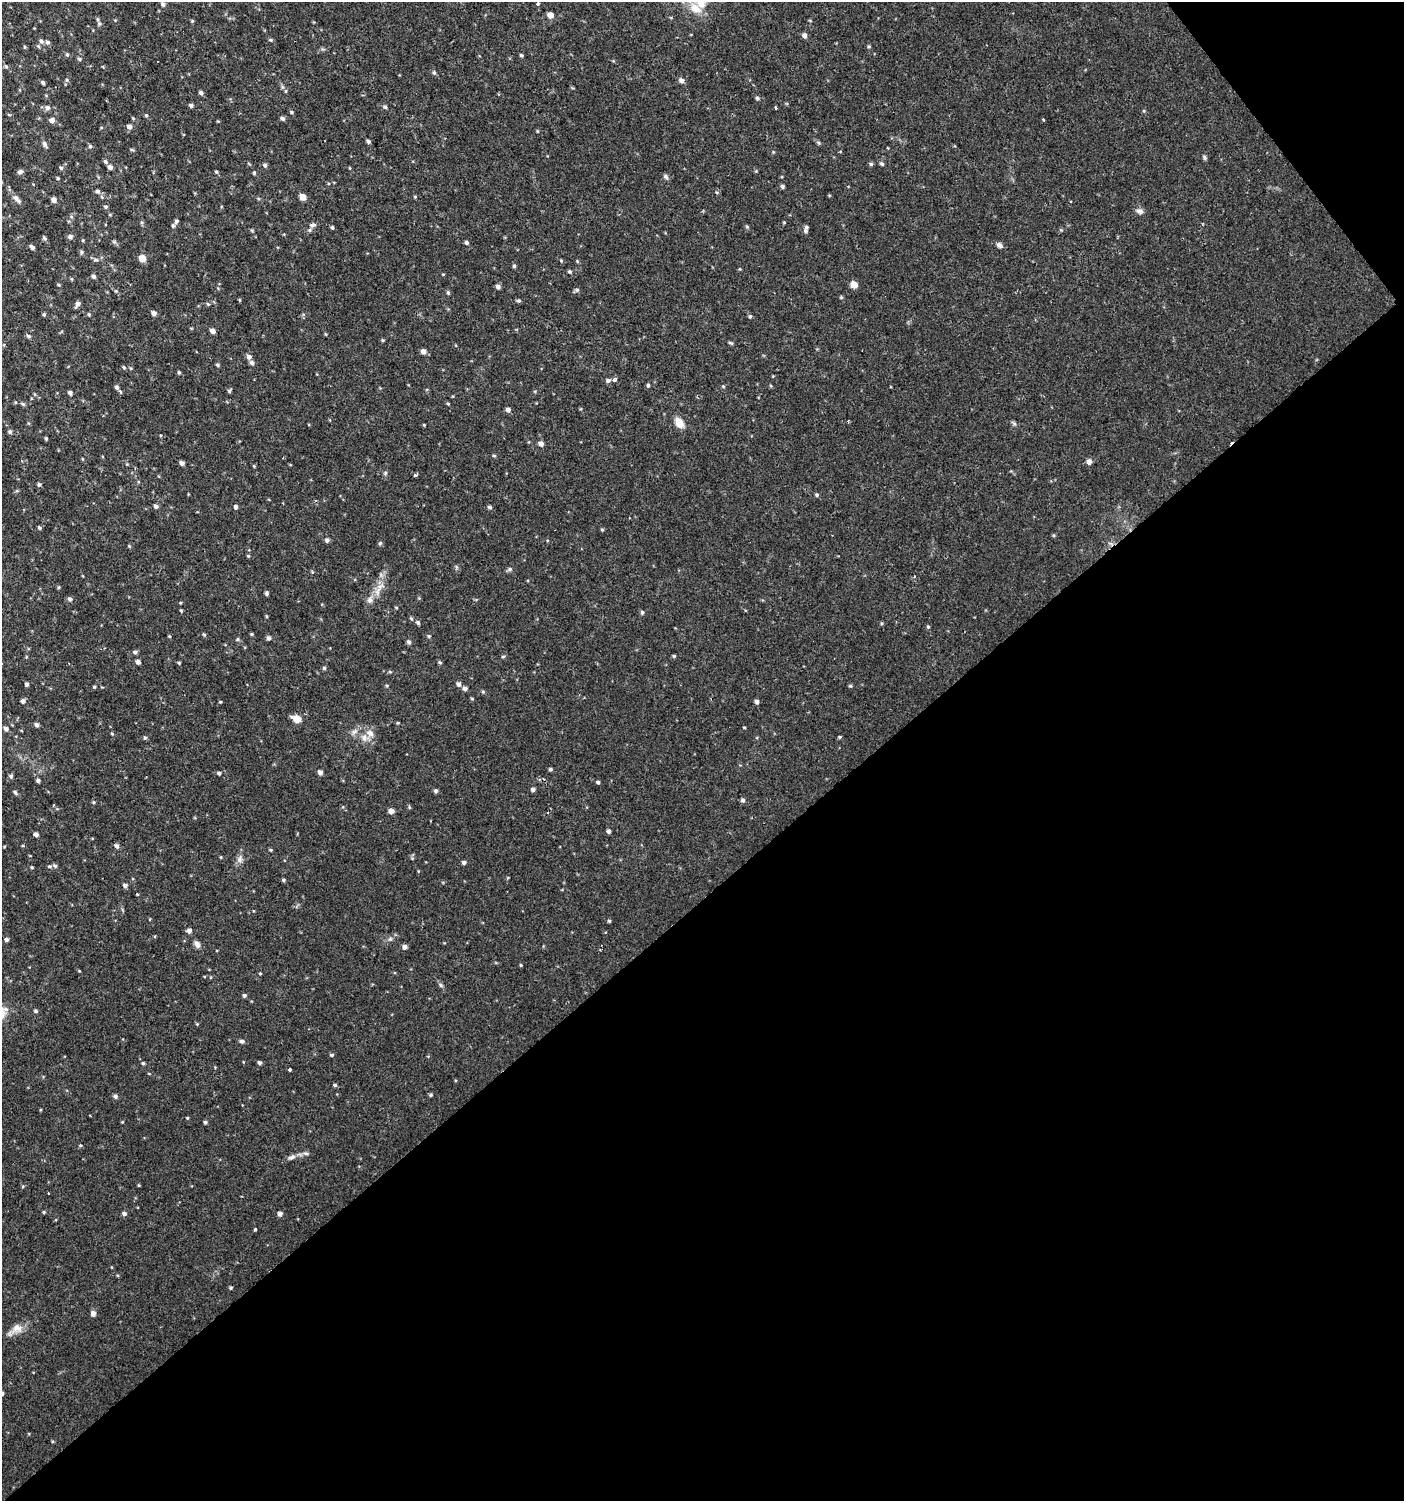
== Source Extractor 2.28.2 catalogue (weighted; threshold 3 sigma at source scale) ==
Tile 12 of 4 x 4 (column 4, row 3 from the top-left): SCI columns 4409-5810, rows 1500-2998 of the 5950 x 5999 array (HDU 1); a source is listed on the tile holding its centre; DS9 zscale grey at full resolution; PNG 1406 x 1503 px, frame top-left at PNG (2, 2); no overlay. Shown black and unused: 42% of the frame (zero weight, under 2 of 3 exposures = <1% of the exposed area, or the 3 px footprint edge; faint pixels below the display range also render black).
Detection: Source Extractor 2.28.2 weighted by HDU 2 'WHT'; one run over the whole footprint, this tile lists its part. Background 0.0134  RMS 0.0026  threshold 0.0116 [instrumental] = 3 sigma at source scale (4.5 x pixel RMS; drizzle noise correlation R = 1.50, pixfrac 1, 0.0396/0.0396 arcsec/px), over >= 5 px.
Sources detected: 255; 2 cosmic-ray / hot-pixel residue — not listed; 4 inside a brighter listed object's ellipse — not listed separately; the other 249 listed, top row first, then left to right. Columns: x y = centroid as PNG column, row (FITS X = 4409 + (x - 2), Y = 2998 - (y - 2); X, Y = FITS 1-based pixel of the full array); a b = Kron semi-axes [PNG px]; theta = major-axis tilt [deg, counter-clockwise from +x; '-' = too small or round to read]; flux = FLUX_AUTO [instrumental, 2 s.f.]
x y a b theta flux
163 4 7 6 - 0.83
538 4 3 3 - 0.73
696 9 19 12 -28 4.2
550 15 5 5 - 2.1
192 21 4 4 - 0.27
99 23 6 5 - 0.53
804 35 5 5 - 1
270 40 5 4 - 0.36
41 41 7 6 - 0.69
47 42 5 5 - 0.67
869 46 5 3 - 0.27
25 47 5 3 - 0.23
67 55 5 4 - 0.35
521 55 4 3 - 0.37
79 59 5 4 - 0.41
6 66 5 4 - 0.37
434 73 6 4 -62 0.46
67 80 5 5 - 0.39
681 80 7 5 -41 0.85
43 83 4 3 - 0.47
282 87 6 4 -90 0.47
201 93 5 4 - 0.65
757 98 5 4 - 0.42
191 105 4 4 - 0.49
385 107 6 5 - 0.46
47 108 7 6 - 0.81
291 112 6 4 -89 0.28
146 115 4 4 - 0.28
282 118 5 4 - 0.64
52 120 5 5 - 1.2
1043 120 3 3 - 1.4
129 126 5 5 - 0.95
537 131 5 3 - 0.22
368 141 4 3 - 0.61
45 144 8 5 -66 0.7
90 146 5 5 - 0.39
132 150 6 4 -2 0.3
1204 157 6 5 - 0.46
105 161 6 5 - 0.5
871 164 6 5 - 0.39
882 164 5 5 - 0.48
265 165 6 5 - 0.55
110 167 5 4 - 0.9
61 168 5 4 - 0.43
20 172 7 5 31 0.65
216 172 4 4 - 0.35
254 173 5 4 - 0.31
666 177 8 6 -47 0.57
58 178 4 3 - 0.28
782 186 5 5 - 0.47
97 191 6 5 - 0.61
303 197 5 5 - 3.1
415 197 5 3 - 0.23
258 198 5 3 - 0.29
17 199 15 6 -48 1.1
54 200 5 4 - 1.3
106 207 5 4 - 0.38
1139 211 10 7 -16 0.95
176 221 7 5 58 0.51
784 222 5 3 - 0.2
312 225 10 6 9 0.88
747 226 6 4 -2 0.29
332 227 5 4 - 0.35
806 231 6 4 -42 0.49
70 237 6 5 - 0.71
45 238 6 4 -42 0.47
114 242 5 5 - 0.4
466 242 4 4 - 0.48
999 245 8 6 -38 0.8
32 247 5 4 - 0.69
82 252 5 5 - 0.43
142 258 5 5 - 3.9
95 260 8 4 -8 0.48
561 260 5 3 - 0.26
577 261 4 4 - 0.25
514 266 4 4 - 0.36
570 271 5 4 - 0.4
93 276 5 4 - 0.7
72 279 5 3 - 0.24
58 284 5 3 - 0.26
854 285 5 5 - 3.5
498 287 5 5 - 0.76
577 290 6 5 - 0.49
116 291 6 4 -71 0.32
448 293 5 4 - 0.39
841 297 5 4 - 0.3
240 300 5 3 - 0.22
519 301 5 5 - 0.41
77 304 7 4 60 0.88
208 304 5 4 - 0.28
154 313 6 5 - 0.85
44 314 4 3 - 0.39
89 314 5 4 - 0.29
750 316 6 4 74 0.39
212 331 5 4 - 1.1
28 336 6 4 -17 0.51
383 340 4 4 - 0.26
731 343 7 3 -26 0.35
423 351 5 5 - 1.2
249 357 6 6 - 0.93
252 362 5 5 - 0.66
217 365 4 4 - 0.38
124 367 5 4 - 0.33
130 368 5 3 - 0.26
179 372 5 4 - 0.31
608 380 6 5 - 0.59
614 380 3 3 - 1.7
648 385 4 4 - 0.46
723 386 5 3 - 0.24
771 386 5 3 - 0.24
117 387 6 5 - 0.77
229 391 5 4 - 0.43
70 393 5 4 - 0.66
23 404 5 5 - 0.39
448 404 5 3 - 0.26
508 410 5 5 - 0.88
679 423 13 9 -58 2.5
424 425 4 3 - 0.2
10 432 5 5 - 0.52
46 438 4 3 - 0.35
541 444 5 5 - 1.3
494 456 5 4 - 0.32
1089 462 5 5 - 1.2
182 463 5 4 - 0.89
254 466 4 4 - 0.22
385 473 5 4 - 0.37
415 475 3 3 - 1.1
39 484 5 4 - 0.45
817 495 5 5 - 0.41
156 506 5 4 - 0.73
236 507 5 4 - 0.61
489 507 5 4 - 0.48
39 528 4 4 - 0.41
602 529 5 3 - 0.27
1054 535 5 4 - 0.29
327 540 6 5 - 0.67
380 543 5 5 - 0.39
129 546 5 3 - 0.27
248 556 4 4 - 0.28
456 567 6 4 -72 0.37
510 569 6 5 - 0.56
58 587 5 3 - 0.27
378 590 26 7 60 2.9
267 593 5 4 - 0.43
70 599 6 5 - 0.66
396 608 5 3 - 0.23
181 610 4 3 - 0.29
642 612 5 4 - 0.48
266 616 5 3 - 0.22
411 619 5 4 - 0.36
418 622 7 5 -43 0.48
928 627 4 4 - 0.32
204 634 5 3 - 0.28
251 634 4 4 - 0.28
169 636 4 4 - 0.26
429 636 5 4 - 0.36
269 638 5 5 - 0.73
237 639 5 4 - 0.33
409 642 5 5 - 0.59
135 652 5 5 - 0.58
503 656 5 3 - 0.31
674 656 4 4 - 0.34
138 662 5 4 - 0.82
440 662 5 4 - 0.34
179 663 4 4 - 0.29
324 668 5 5 - 0.39
390 672 6 3 -18 0.27
26 684 4 4 - 0.58
459 684 5 5 - 0.93
850 686 5 4 - 0.32
94 687 4 3 - 0.31
465 688 5 4 - 0.81
483 692 6 4 -1 0.31
472 699 5 3 - 0.24
23 701 6 5 - 0.67
757 701 5 4 - 0.69
220 702 4 3 - 0.24
297 719 6 5 - 5.2
398 723 5 3 - 0.24
36 725 5 4 - 0.8
744 727 4 2 - 0.19
6 729 6 5 - 0.89
354 732 9 6 40 0.93
370 733 11 9 -25 1.7
112 734 4 4 - 0.25
840 737 3 3 - 0.41
145 738 5 4 - 0.41
550 769 4 4 - 0.44
320 772 5 4 - 0.97
219 773 5 4 - 0.51
11 776 6 5 - 0.59
38 780 5 4 - 0.48
598 782 4 4 - 0.45
533 790 5 4 - 0.69
436 791 5 4 - 0.58
15 792 6 5 - 0.45
743 800 5 5 - 0.62
93 802 5 4 - 0.32
409 807 6 3 -72 0.26
391 811 5 4 - 1.6
608 831 5 4 - 0.68
36 834 4 4 - 0.9
117 846 5 5 - 0.74
270 850 4 3 - 0.29
239 859 10 7 89 1.1
464 862 5 4 - 0.61
50 866 6 4 -1 0.42
55 866 5 5 - 0.45
32 867 5 3 - 0.23
284 880 5 4 - 0.39
125 885 5 4 - 0.74
137 894 3 3 - 0.37
253 911 4 3 - 0.18
609 921 4 4 - 0.34
189 931 5 5 - 1.2
6 939 5 5 - 0.53
390 939 7 4 18 0.49
197 944 9 6 -53 1.1
404 947 5 5 - 0.94
521 965 4 3 - 0.25
260 973 3 3 - 0.22
441 985 7 5 -38 0.49
244 995 5 5 - 0.49
36 1011 5 4 - 0.45
197 1024 4 4 - 0.24
242 1041 6 5 - 0.74
332 1055 5 4 - 0.36
143 1063 4 4 - 0.33
259 1063 4 4 - 0.57
289 1069 3 3 - 1.2
335 1085 5 4 - 0.36
431 1095 5 4 - 0.36
115 1096 6 5 - 0.58
187 1118 4 3 - 0.25
122 1122 4 3 - 0.19
205 1122 4 4 - 0.51
80 1145 4 3 - 0.27
306 1153 7 4 -19 0.44
292 1157 11 6 28 1.1
139 1185 5 3 - 0.23
49 1194 3 3 - 1
44 1212 4 3 - 0.3
124 1213 5 5 - 0.74
280 1214 5 4 - 1
255 1229 3 3 - 0.58
231 1288 4 4 - 0.35
93 1313 5 5 - 1.4
17 1329 15 13 28 2.5
2 1394 4 4 - 0.55
Isophote crosses this tile's border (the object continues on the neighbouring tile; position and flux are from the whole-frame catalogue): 3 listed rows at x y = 163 4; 696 9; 2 1394